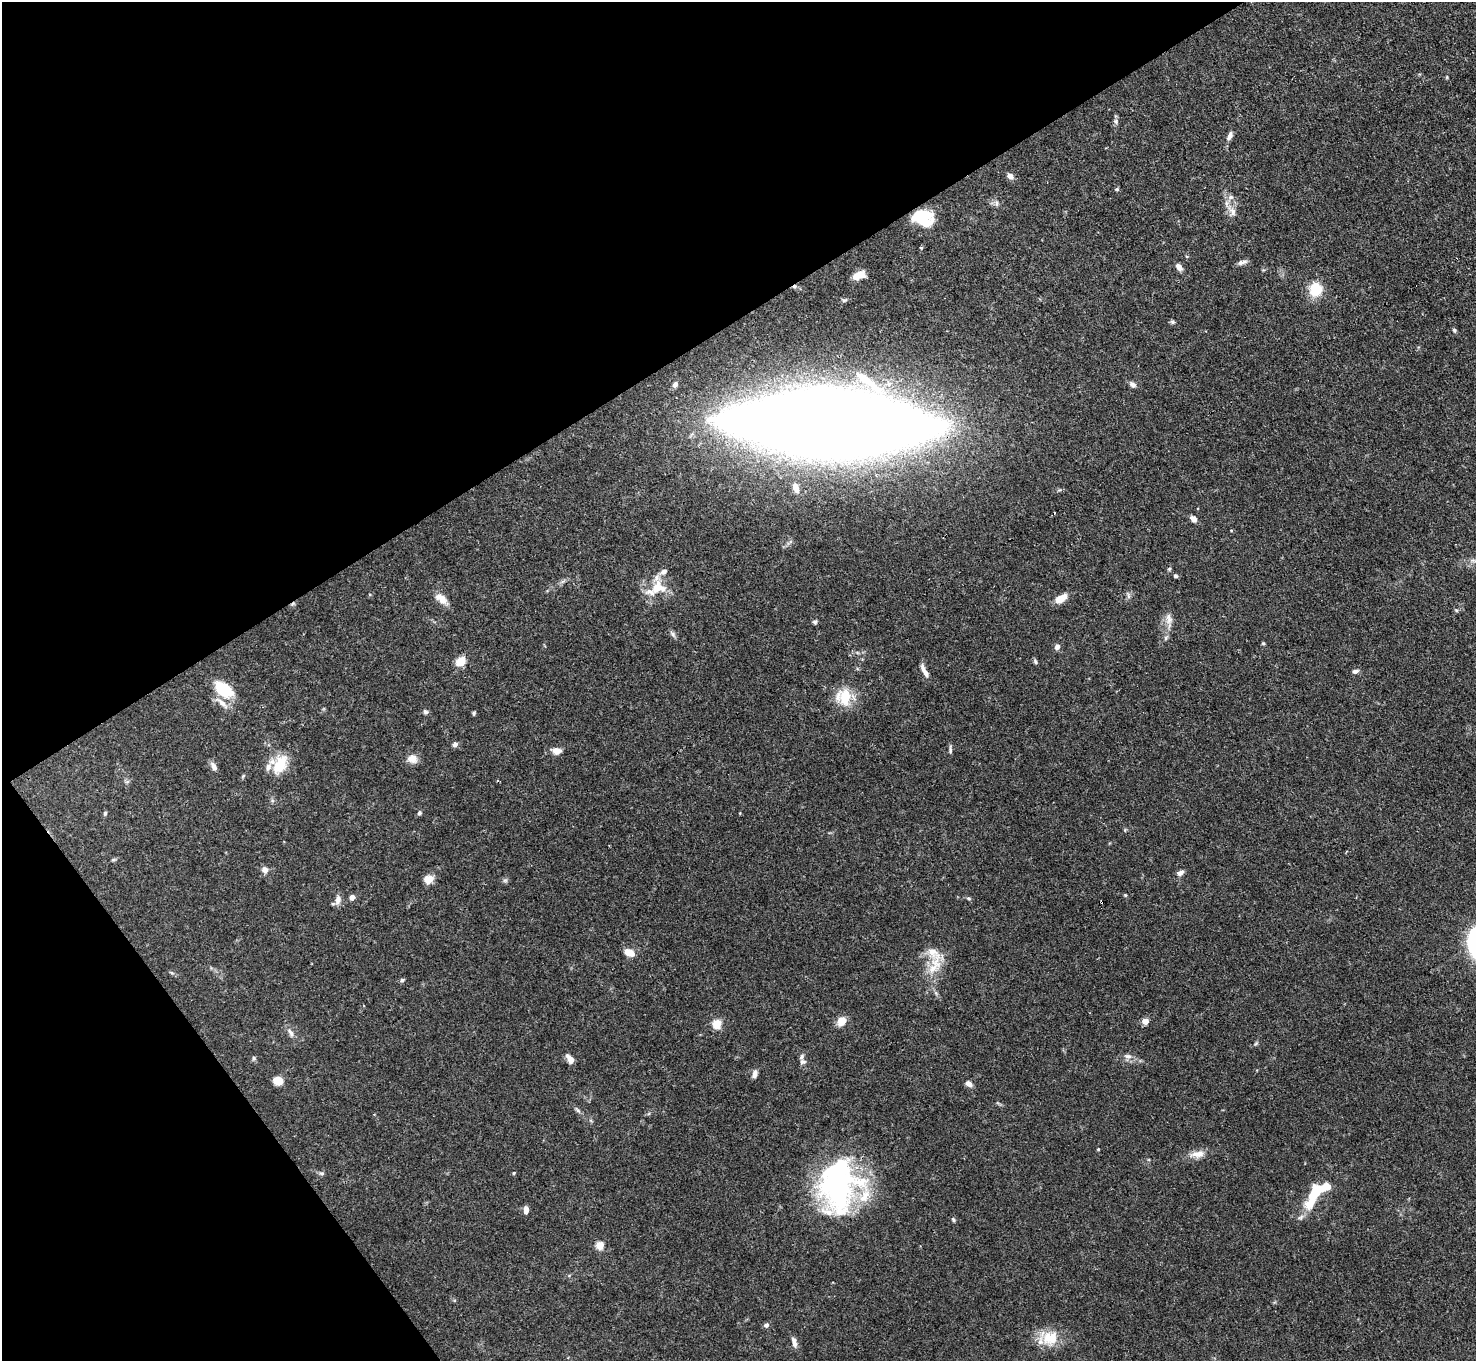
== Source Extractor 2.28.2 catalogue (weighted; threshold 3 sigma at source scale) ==
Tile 5 of 4 x 4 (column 1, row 2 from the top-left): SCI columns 1-1474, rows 2875-4233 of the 5894 x 5887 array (HDU 1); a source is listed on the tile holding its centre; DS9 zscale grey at full resolution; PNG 1478 x 1363 px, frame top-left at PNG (2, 2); no overlay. Shown black and unused: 31% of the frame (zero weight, under 3 of 4 exposures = <1% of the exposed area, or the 3 px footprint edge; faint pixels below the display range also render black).
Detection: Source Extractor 2.28.2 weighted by HDU 2 'WHT'; one run over the whole footprint, this tile lists its part. Background 0.131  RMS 0.0044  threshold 0.0199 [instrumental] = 3 sigma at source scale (4.5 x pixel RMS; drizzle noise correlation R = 1.50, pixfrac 1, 0.05/0.05 arcsec/px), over >= 5 px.
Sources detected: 103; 3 inside a brighter object's white glare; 3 cosmic-ray / hot-pixel residue — not listed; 10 inside a brighter listed object's ellipse — not listed separately; the other 87 listed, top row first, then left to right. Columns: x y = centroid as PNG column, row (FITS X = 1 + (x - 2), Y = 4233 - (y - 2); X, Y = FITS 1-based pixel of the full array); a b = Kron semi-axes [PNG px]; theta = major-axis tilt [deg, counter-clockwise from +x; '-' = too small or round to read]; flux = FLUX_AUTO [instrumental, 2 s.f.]
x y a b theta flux
1115 121 7 5 -73 1
1229 136 12 6 69 2
1010 176 8 6 -49 1.9
1117 189 5 4 - 0.6
1231 197 9 6 14 1.6
996 203 9 4 90 0.96
1233 212 12 8 -85 2.9
921 220 22 12 -8 15
921 248 5 3 - 0.35
1242 262 14 5 14 1.6
1179 267 8 5 -52 2.5
860 275 11 8 -9 4.4
1315 289 18 17 - 9.3
1172 322 7 5 -21 0.75
1454 330 5 4 - 0.81
675 385 8 6 55 1.3
1133 385 9 6 -39 1.5
831 422 122 36 -1 2100
795 488 11 6 -74 3
1193 519 7 5 -45 2.4
1231 530 4 3 - 0.34
1169 569 5 4 - 0.56
1176 576 5 4 - 0.77
658 588 22 18 17 10
1128 596 9 4 -82 0.98
1061 598 13 7 30 6
441 599 17 9 -40 4.5
1456 610 5 4 - 0.52
1169 619 18 8 -81 3.3
815 622 6 5 - 0.89
673 634 10 6 -48 1.2
1166 638 6 4 89 0.79
1263 643 5 4 - 0.5
1057 647 8 7 - 1.5
461 661 10 7 42 6.5
1035 661 7 5 -61 0.79
1355 671 9 5 11 1.2
925 672 15 7 -66 2.2
224 689 23 14 -37 15
844 697 11 10 - 18
425 712 6 5 - 1.1
474 713 5 4 - 0.59
455 744 7 6 - 1.3
950 749 13 3 -89 1
556 751 11 7 -8 3.5
412 758 13 11 -7 3.5
280 764 29 16 62 11
214 766 11 6 -60 2
243 776 7 4 46 0.58
105 813 5 4 - 0.75
419 813 6 4 25 0.7
265 870 7 6 - 2.3
1180 873 7 5 26 2.4
428 879 11 8 21 4
505 880 7 4 0 0.8
1125 895 5 4 - 0.46
352 897 5 5 - 2.3
968 898 6 5 - 0.71
338 900 12 7 81 2.7
629 953 13 7 -23 4.6
935 965 40 14 69 11
402 980 5 5 - 0.81
841 1021 11 8 57 4.8
1145 1021 4 4 - 7.1
717 1024 5 5 - 22
291 1033 13 6 -65 2
1256 1043 6 4 20 0.59
1128 1056 11 7 -8 2.1
254 1058 6 5 - 0.74
570 1059 11 5 -55 3.3
803 1062 8 6 7 1.1
754 1074 10 6 73 1.9
278 1081 9 7 -16 6.3
969 1084 7 5 -35 2.6
577 1110 11 4 -48 1.1
1098 1149 3 3 - 0.39
1198 1154 21 9 6 4.3
322 1173 7 5 0 0.92
514 1173 4 4 - 0.49
837 1187 59 41 87 96
1315 1192 41 11 64 17
526 1210 7 5 88 2.9
953 1219 6 5 - 0.72
600 1245 5 5 - 14
766 1325 4 4 - 1.7
1050 1338 23 18 19 12
794 1342 14 5 -74 2.1
Overlapping masked pixels (flux is a lower limit): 1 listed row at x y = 831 422